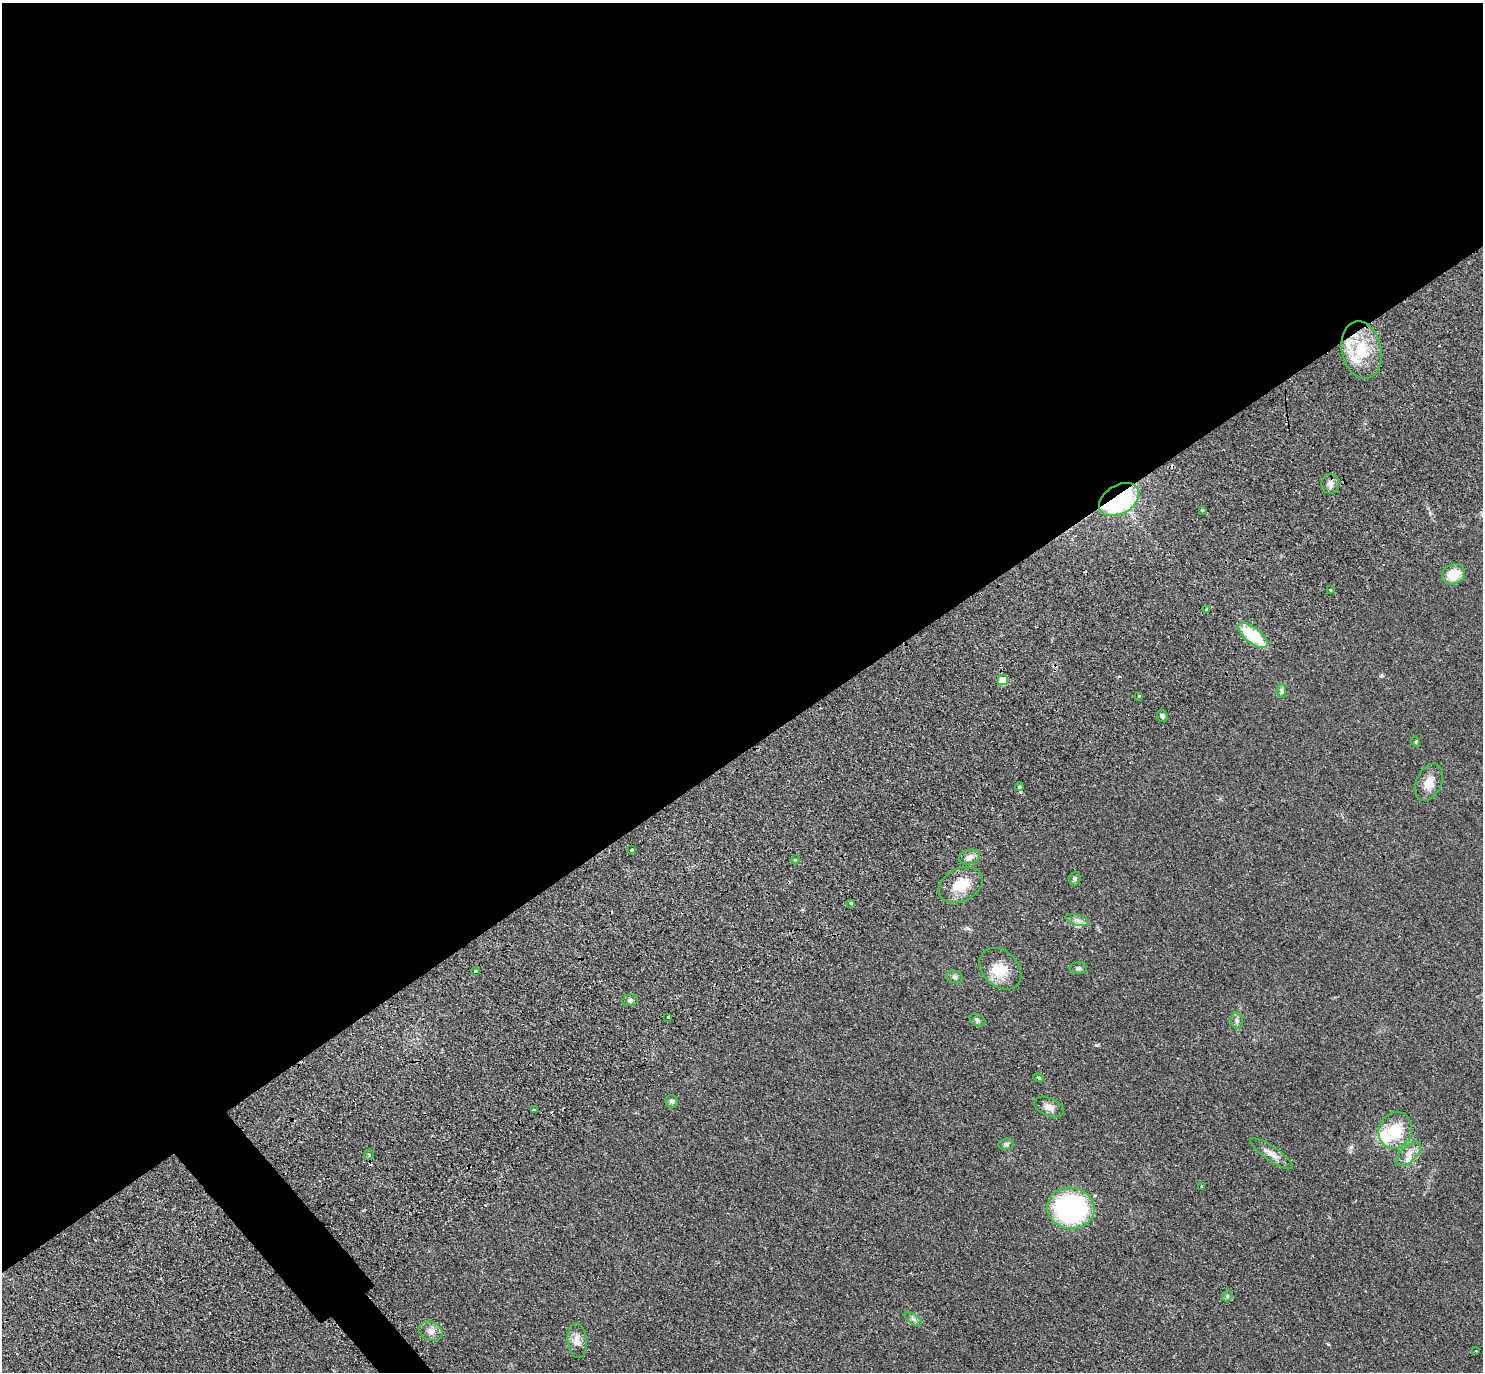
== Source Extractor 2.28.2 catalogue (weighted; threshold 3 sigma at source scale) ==
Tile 2 of 4 x 4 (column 2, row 1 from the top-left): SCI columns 1674-3154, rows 4573-5942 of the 6266 x 6263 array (HDU 1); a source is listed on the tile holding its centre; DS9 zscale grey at full resolution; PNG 1485 x 1374 px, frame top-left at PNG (2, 3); each listed source drawn as its Kron ellipse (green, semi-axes under 4 px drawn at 4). Shown black and unused: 56% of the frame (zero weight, under 2 of 3 exposures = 11% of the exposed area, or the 3 px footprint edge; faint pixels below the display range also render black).
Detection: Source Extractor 2.28.2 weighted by HDU 2 'WHT'; one run over the whole footprint, this tile lists its part. Background 0.094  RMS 0.0087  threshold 0.0392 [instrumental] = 3 sigma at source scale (4.5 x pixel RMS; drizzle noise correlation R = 1.50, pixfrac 1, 0.05/0.05 arcsec/px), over >= 5 px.
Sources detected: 57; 1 inside a brighter object's white glare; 7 cosmic-ray / hot-pixel residue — neither listed nor drawn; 3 inside a brighter listed object's ellipse — not listed separately; the other 46 listed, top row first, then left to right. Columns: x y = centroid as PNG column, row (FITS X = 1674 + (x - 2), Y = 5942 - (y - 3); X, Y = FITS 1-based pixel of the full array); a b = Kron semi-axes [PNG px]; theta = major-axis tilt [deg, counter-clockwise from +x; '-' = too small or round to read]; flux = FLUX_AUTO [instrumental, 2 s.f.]
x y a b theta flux
1362 350 29 19 -78 32
1330 484 10 8 82 4
1119 500 22 14 30 130
1202 510 3 3 - 0.8
1453 574 12 9 27 16
1331 590 3 3 - 1.5
1206 609 3 3 - 1.7
1253 635 18 7 -38 43
1003 680 5 5 - 17
1282 691 7 4 -89 1.7
1139 696 3 3 - 1.5
1162 716 6 5 - 2
1416 742 5 3 - 0.93
1429 782 20 12 65 11
1019 787 4 3 - 6.8
632 850 3 2 - 0.77
969 857 11 7 17 5.7
795 860 4 3 - 0.92
1075 879 7 6 - 1.5
961 885 23 16 26 22
851 903 3 3 - 2.8
1077 920 12 5 -17 3.4
1078 968 9 5 0 2
1000 969 24 17 -44 18
475 971 3 3 - 1.7
955 977 8 6 -16 2
630 1000 7 6 - 2.1
668 1017 3 3 - 5.5
977 1020 8 5 -28 1.9
1237 1021 8 6 -76 2.4
1038 1078 5 4 - 1.1
672 1101 7 6 - 2.2
1049 1107 15 9 -24 5.4
534 1110 4 3 - 3.6
1395 1130 19 16 67 24
1006 1144 7 5 8 1.9
369 1154 5 4 - 1.6
1271 1154 25 7 -34 7
1409 1154 15 7 44 6.8
1202 1186 3 2 - 0.85
1071 1208 24 20 -6 130
1227 1296 6 4 49 1.3
913 1319 10 5 -35 2.4
431 1331 12 9 -23 5.3
577 1340 17 9 -84 7.6
1476 1351 3 3 - 0.76
Overlapping masked pixels (flux is a lower limit): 3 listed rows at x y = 1119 500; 1253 635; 1019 787